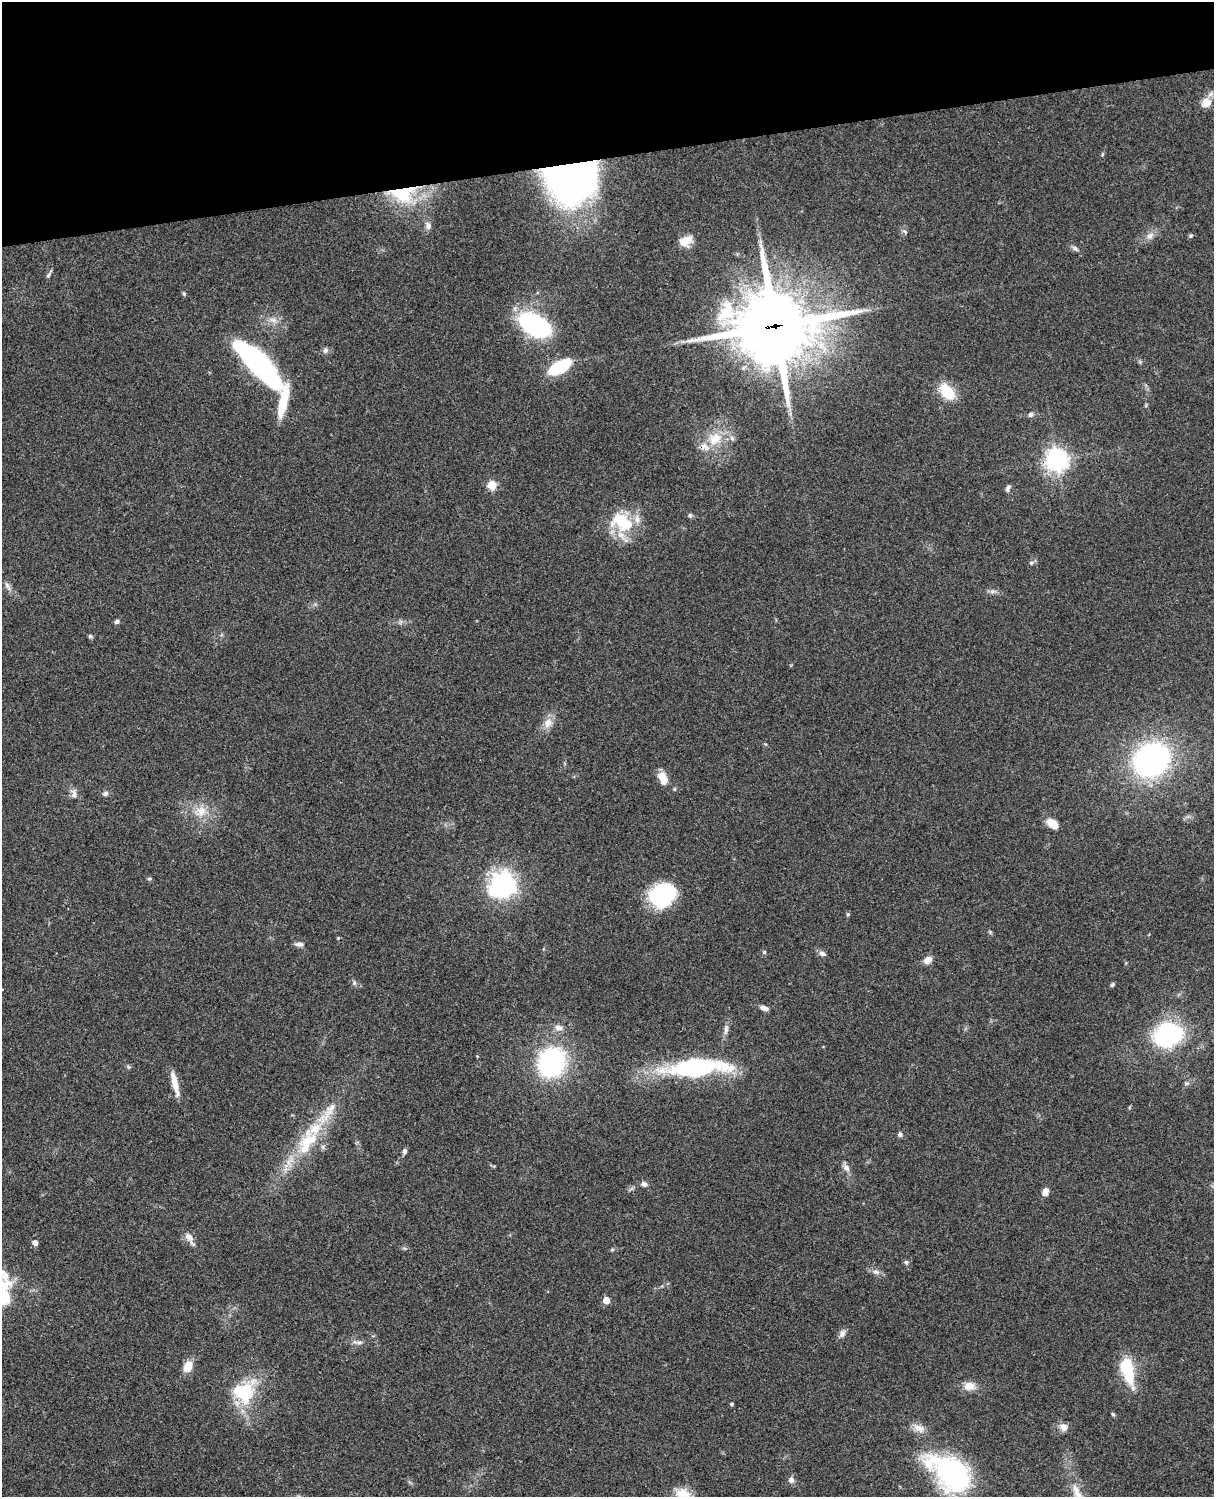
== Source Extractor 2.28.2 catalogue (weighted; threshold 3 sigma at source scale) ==
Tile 3 of 4 x 3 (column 3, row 1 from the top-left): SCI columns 2545-3756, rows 3268-4762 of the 5086 x 4926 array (HDU 1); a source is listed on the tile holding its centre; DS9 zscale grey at full resolution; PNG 1216 x 1499 px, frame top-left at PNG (2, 2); no overlay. Shown black and unused: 10% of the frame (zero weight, under 3 of 4 exposures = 6% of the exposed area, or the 3 px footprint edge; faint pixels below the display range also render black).
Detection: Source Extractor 2.28.2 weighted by HDU 2 'WHT'; one run over the whole footprint, this tile lists its part. Background 0.0964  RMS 0.0063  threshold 0.0285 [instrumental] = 3 sigma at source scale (4.5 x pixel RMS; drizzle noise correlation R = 1.50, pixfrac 1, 0.05/0.05 arcsec/px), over >= 5 px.
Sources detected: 99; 3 inside a brighter object's white glare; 1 cosmic-ray / hot-pixel residue — not listed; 8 inside a brighter listed object's ellipse — not listed separately; the other 87 listed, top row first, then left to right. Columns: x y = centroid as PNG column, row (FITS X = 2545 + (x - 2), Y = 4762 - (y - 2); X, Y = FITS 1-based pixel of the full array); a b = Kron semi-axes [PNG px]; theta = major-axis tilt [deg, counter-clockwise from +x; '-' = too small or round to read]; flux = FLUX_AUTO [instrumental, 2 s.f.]
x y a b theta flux
1205 105 20 10 76 5.9
1102 154 6 4 88 0.72
571 180 51 44 15 260
402 193 32 21 -2 38
428 225 10 7 -66 2.8
905 232 8 5 -41 1.4
1150 236 12 8 52 3.6
1191 236 6 5 - 0.95
686 241 16 11 36 7.7
1075 248 10 5 -37 1.8
48 275 8 5 68 1.3
184 293 6 4 -71 0.9
273 320 12 6 -17 3.4
535 325 26 15 -31 100
775 326 29 25 1 4800
325 350 8 7 - 1.9
254 360 55 18 -44 110
560 367 27 13 29 24
947 392 19 11 -51 19
283 402 36 8 80 24
1146 405 6 3 73 0.73
1031 414 8 6 3 1.8
715 439 21 16 42 16
1057 460 8 7 - 490
492 485 5 5 - 25
1008 488 9 5 65 1.7
690 515 7 5 76 1.2
622 522 34 23 -28 29
1031 563 6 6 - 1.4
8 586 14 5 -57 2.4
992 591 7 4 19 1.5
117 622 6 5 - 1.4
90 636 6 5 - 1.1
548 723 14 11 64 6.1
1151 760 29 25 36 160
663 778 13 8 -68 9.8
105 793 8 6 18 1.8
74 794 13 7 89 3.1
201 811 17 14 23 10
1053 823 13 8 -37 8.2
149 879 5 5 - 0.92
503 884 26 23 64 83
662 895 23 20 40 66
848 914 5 3 - 0.66
299 944 11 6 -7 2.2
764 952 5 4 - 0.83
822 954 9 6 -22 2.2
928 960 10 7 32 4.9
354 983 6 5 - 1.3
1112 985 7 4 62 1.1
764 1008 10 5 -22 2.5
558 1028 11 8 -12 3.4
726 1029 16 5 78 3
1168 1034 13 10 18 190
477 1056 3 3 - 0.51
552 1062 22 19 65 110
128 1067 6 5 - 0.94
696 1067 46 13 4 120
175 1083 32 7 -77 8
1187 1083 7 4 1 1.1
315 1128 46 22 63 33
900 1134 6 6 - 1.6
405 1151 6 5 - 1.9
846 1168 10 8 -42 3
644 1184 8 7 - 2
1045 1192 9 6 74 4.1
189 1237 13 8 -43 4.6
35 1243 5 5 - 3.7
612 1250 6 4 19 0.82
906 1262 6 5 - 1.1
876 1272 9 7 -23 2.5
3 1297 20 18 73 18
606 1300 5 5 - 8.6
842 1334 11 7 60 2.8
359 1342 10 6 4 2.2
188 1367 13 9 68 7.7
1127 1368 23 16 -75 22
969 1386 14 10 -2 6.3
246 1393 42 19 68 31
731 1404 5 4 - 0.78
1113 1414 6 4 -43 0.88
1063 1427 11 9 -45 3.7
919 1428 18 9 -26 5.3
951 1473 45 27 -39 120
791 1480 7 7 - 2.6
1077 1493 34 10 -67 15
683 1494 23 13 -27 10
Overlapping masked pixels (flux is a lower limit): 3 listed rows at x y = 571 180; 402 193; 775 326
Isophote crosses this tile's border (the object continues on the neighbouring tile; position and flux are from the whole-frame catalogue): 3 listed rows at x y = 3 1297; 1077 1493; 683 1494